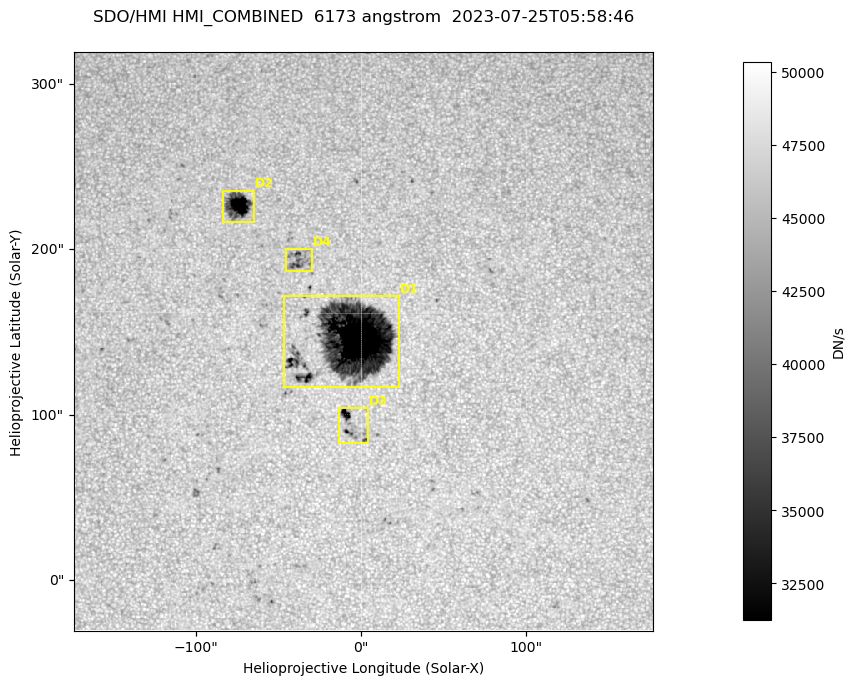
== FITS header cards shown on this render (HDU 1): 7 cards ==
TELESCOP= 'SDO/HMI '           / Telescope
INSTRUME= 'HMI_COMBINED'       / For HMI: HMI_SIDE1, HMI_FRONT2, or HMI_COMBINED
WAVELNTH=                6173. / [angstrom] Wavelength
DATE-OBS= '2023-07-25T05:58:46.000' / [ISO] Observation date {DATE__OBS}
CTYPE1  = 'HPLN-TAN'           / CTYPE1: HPLN
CTYPE2  = 'HPLT-TAN'           / CTYPE2: HPLT
BUNIT   = 'DN/s    '           / Physical Units

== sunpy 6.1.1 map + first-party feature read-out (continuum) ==
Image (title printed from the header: SDO/HMI HMI_COMBINED  6173 angstrom  2023-07-25T05:58:46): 695 x 695 px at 0.504 arcsec/px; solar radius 944 arcsec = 1874 px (partial field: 4.4% of the solar disc is inside the frame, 100% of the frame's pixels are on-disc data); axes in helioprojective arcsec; data unit DN/s (BUNIT, on the colour bar)
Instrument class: CONTINUUM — white-light / continuum photospheric image (CONTENT/OBS_TYPE)
Dark features (sunspots / pores): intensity divided by the frame's on-disc median (partial field: no limb-darkening profile); local-median window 302 px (8% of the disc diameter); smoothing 3 px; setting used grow <= 0.95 with closing radius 3 px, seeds <= 0.88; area >= 120 px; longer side >= 8 px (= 4 arcsec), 4 px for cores <= 0.7; partial field; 4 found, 4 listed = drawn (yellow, D1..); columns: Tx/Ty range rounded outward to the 2 arcsec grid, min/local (2 s.f., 1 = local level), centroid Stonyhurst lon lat
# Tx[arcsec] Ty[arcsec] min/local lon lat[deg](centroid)
D1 -48..24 116..172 0.13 +0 +14
D2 -84..-64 216..236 0.31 -5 +19
D3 -14..4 82..104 0.56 +0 +11
D4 -46..-30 186..202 0.76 -2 +17